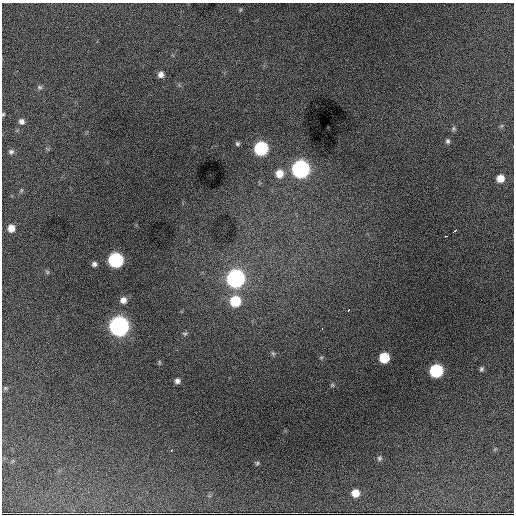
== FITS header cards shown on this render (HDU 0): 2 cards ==
NAXIS1  =                  512 / Axis length
NAXIS2  =                  512 / Axis length

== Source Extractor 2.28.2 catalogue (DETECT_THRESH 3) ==
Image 512 x 512 px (HDU 0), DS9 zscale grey, 1 PNG px = 1 image px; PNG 516 x 516 px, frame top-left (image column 1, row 512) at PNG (2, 3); no overlay
Background 4000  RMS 65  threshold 195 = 3 sigma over >= 5 px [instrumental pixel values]
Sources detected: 40; all 40 listed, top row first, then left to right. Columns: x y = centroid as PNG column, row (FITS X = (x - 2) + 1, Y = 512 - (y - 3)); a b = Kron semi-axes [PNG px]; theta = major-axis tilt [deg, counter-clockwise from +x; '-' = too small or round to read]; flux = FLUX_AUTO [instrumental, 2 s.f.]
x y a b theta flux
240 10 5 4 - 5.3e+03
161 74 7 7 - 2.1e+04
39 87 7 6 - 9.9e+03
3 114 5 4 - 5.7e+03
21 121 8 7 - 1.7e+04
453 129 7 6 - 8.2e+03
448 141 7 6 - 9.7e+03
237 144 6 6 - 9.3e+03
261 148 8 8 - 5.6e+05
11 152 6 6 - 1.1e+04
300 169 9 8 - 1.6e+06
279 174 10 9 - 5.7e+04
500 178 7 7 - 5.0e+04
21 190 6 4 -72 5.1e+03
11 228 7 7 - 4.0e+04
454 231 5 2 - 7.5e+03
446 236 3 2 - 5.5e+03
115 260 8 8 - 7.7e+05
94 264 5 5 - 1.3e+04
47 272 6 5 - 7.3e+03
235 278 9 9 - 1.7e+06
123 300 7 7 - 2.8e+04
235 301 9 9 - 1.8e+05
348 310 3 2 - 4.0e+03
119 326 9 9 - 2.4e+06
322 329 3 2 - 4.6e+03
185 334 7 5 1 8.0e+03
273 353 7 5 -67 7.6e+03
321 357 6 4 1 5.5e+03
384 358 7 7 - 1.6e+05
159 362 7 3 83 4.9e+03
481 369 6 5 - 8.7e+03
436 371 8 8 - 4.7e+05
177 381 6 5 - 1.5e+04
332 385 5 5 - 5.3e+03
5 388 6 5 - 6.3e+03
171 450 3 3 - 5.6e+03
379 458 8 7 - 1.0e+04
257 463 5 5 - 5.9e+03
355 493 7 7 - 5.2e+04
At the frame edge (FLAGS 8, measured only in part): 1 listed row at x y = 3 114